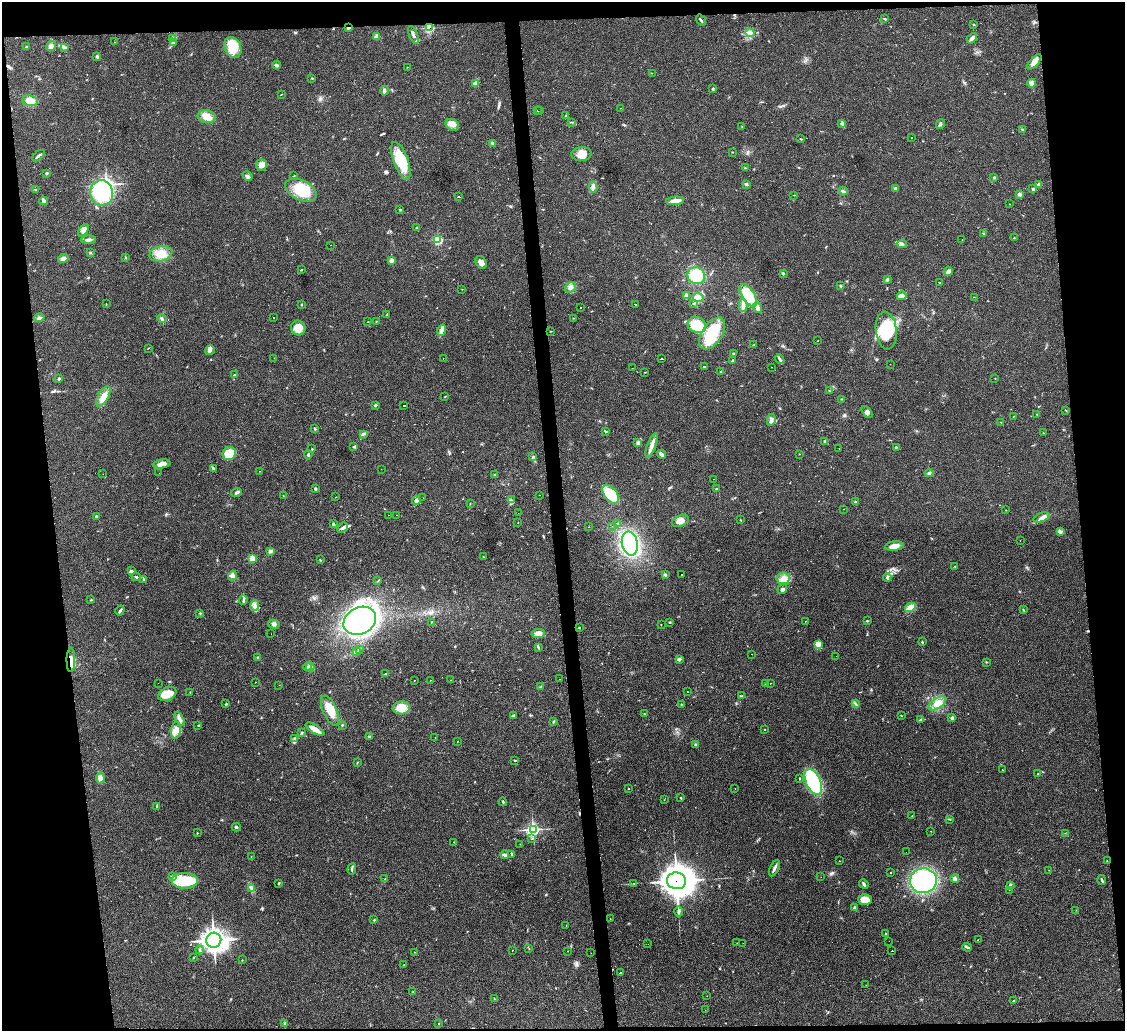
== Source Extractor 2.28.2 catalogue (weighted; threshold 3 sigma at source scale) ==
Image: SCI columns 3-4494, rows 230-4345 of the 4494 x 4475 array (HDU 1 of 3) = the unmasked area's bounding box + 8 px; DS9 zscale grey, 4 x 4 block average (1 PNG px = mean of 4 x 4 image px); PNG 1127 x 1033 px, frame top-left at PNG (2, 2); each listed source drawn as its Kron ellipse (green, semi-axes under 4 px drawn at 4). Shown black and unused: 12% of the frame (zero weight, under 2 of 3 exposures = <1% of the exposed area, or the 3 px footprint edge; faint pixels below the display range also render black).
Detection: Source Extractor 2.28.2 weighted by HDU 2 'WHT'. Background 0.0551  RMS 0.0067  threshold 0.0302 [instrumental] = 3 sigma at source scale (4.5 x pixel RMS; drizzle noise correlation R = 1.50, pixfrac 1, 0.05/0.05 arcsec/px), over >= 5 px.
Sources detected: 398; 3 inside a brighter object's white glare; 15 cosmic-ray / hot-pixel residue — neither listed nor drawn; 3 coinciding with a brighter row at this scale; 8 inside a brighter listed object's ellipse — not listed separately; the other 369 listed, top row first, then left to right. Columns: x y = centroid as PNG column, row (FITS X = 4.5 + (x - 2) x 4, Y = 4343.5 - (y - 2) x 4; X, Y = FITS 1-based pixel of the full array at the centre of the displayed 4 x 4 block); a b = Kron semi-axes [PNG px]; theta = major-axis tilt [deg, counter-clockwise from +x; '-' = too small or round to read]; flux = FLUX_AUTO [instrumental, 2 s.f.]
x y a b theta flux
884 19 2 2 - 3.8
701 20 6 2 -54 5.5
974 24 2 2 - 2.5
348 28 3 2 - 5.2
429 28 3 3 - 89
750 33 5 2 - 4.4
413 35 9 2 -67 12
377 36 3 3 - 20
972 38 6 3 48 12
173 39 2 2 - 2.2
115 42 2 2 - 1.2
174 42 2 2 - 3.6
51 46 5 4 - 12
27 47 3 2 - 3.9
233 47 11 8 -67 91
65 48 2 2 - 2.3
97 56 3 2 - 4.1
1034 62 9 4 48 20
277 65 4 3 - 6.1
408 67 2 2 - 1.1
652 73 2 2 - 1.2
312 78 2 2 - 2.3
475 83 2 2 - 20
1032 83 4 4 - 10
713 88 3 2 - 4.1
384 91 5 3 - 8.1
281 95 3 2 - 1.4
30 101 8 5 -11 31
620 108 2 2 - 13
537 111 2 2 - 4.9
540 111 2 2 - 4.3
566 116 3 2 - 2.3
207 117 9 6 -10 36
572 122 3 2 - 2.5
842 124 3 2 - 4.9
940 124 5 2 - 6.2
452 125 7 5 -29 21
742 126 2 2 - 1.7
1023 130 3 2 - 5.6
911 138 2 2 - 1.5
800 139 2 2 - 1.7
493 143 3 3 - 5.2
732 152 2 2 - 1.7
581 154 10 7 2 36
39 156 7 2 40 7.9
401 161 20 7 -70 120
261 165 6 5 - 23
745 168 3 2 - 2.8
47 173 3 2 - 3.3
247 176 5 3 - 10
294 176 3 2 - 2
994 177 2 2 - 6.3
746 184 3 3 - 5.4
1038 185 3 2 - 3.8
593 187 5 4 - 12
895 188 3 3 - 4.9
36 189 3 2 - 2.8
1033 189 3 2 - 5
301 190 17 10 -26 120
843 191 4 2 - 7.5
102 193 12 11 - 240
1019 194 2 2 - 15
794 195 2 2 - 1.1
458 197 3 2 - 73
44 201 4 3 - 7.6
675 201 9 3 4 27
1009 204 2 2 - 1.3
400 210 2 2 - 2.9
417 228 3 2 - 3.6
84 230 7 4 53 18
983 233 2 2 - 1.9
1014 238 2 2 - 1.5
89 240 7 2 1 14
438 240 3 3 - 99
962 240 2 2 - 2.8
902 244 4 2 - 7.4
331 245 2 2 - 0.81
90 253 2 2 - 2.7
161 254 12 7 14 49
125 257 2 2 - 2.5
63 258 5 4 - 18
391 260 3 2 - 18
481 262 7 5 -57 17
301 270 2 2 - 2.5
948 271 4 4 - 10
783 273 3 2 - 4.8
696 276 9 8 - 120
887 279 3 2 - 6.5
939 282 2 2 - 1.7
841 286 3 3 - 4.1
571 287 6 4 35 15
462 289 2 2 - 1.2
748 295 13 6 -57 120
686 296 4 2 - 16
902 296 5 4 - 29
974 297 2 2 - 1
698 298 5 3 - 16
106 304 2 2 - 1.5
301 304 2 2 - 2.3
635 304 2 2 - 47
694 304 3 2 - 3
743 305 7 4 88 17
581 308 2 2 - 3.5
758 308 5 2 - 22
387 314 3 2 - 2.2
273 317 2 2 - 6.5
39 318 5 3 - 8.6
162 318 4 2 - 6.9
573 318 2 2 - 1.4
376 321 2 2 - 1.4
368 322 3 2 - 1.1
697 325 9 8 - 140
298 328 7 7 - 43
442 330 6 3 73 13
886 330 19 10 -84 190
551 331 2 2 - 2.3
712 333 18 10 57 160
818 341 2 2 - 1.2
754 345 2 2 - 1.2
148 348 2 2 - 1.4
210 350 5 4 - 13
733 353 2 2 - 2.5
274 358 2 2 - 1.1
443 358 2 2 - 7.2
661 359 2 2 - 52
779 359 5 2 - 7.7
733 361 2 2 - 2.5
890 364 2 2 - 1.2
704 366 2 2 - 140
772 367 2 2 - 0.67
632 368 2 2 - 0.52
721 371 2 2 - 1.6
645 372 2 2 - 1.6
234 375 2 2 - 1.9
59 378 3 2 - 4.2
995 378 2 2 - 1.3
829 391 2 2 - 1.9
103 396 11 5 61 31
445 396 3 2 - 1.7
841 399 2 2 - 1.7
375 405 3 3 - 5.7
404 405 2 2 - 14
1065 410 3 2 - 2.1
867 412 7 3 -50 13
1036 414 2 2 - 1.9
1013 416 2 2 - 1.3
771 420 6 3 80 10
1001 422 2 2 - 1.2
315 429 4 2 - 3.6
605 431 4 2 - 3.2
1043 433 2 2 - 1.5
364 434 3 2 - 4.2
825 441 3 2 - 3.3
637 442 3 2 - 3.8
651 446 13 3 70 25
353 447 2 2 - 2.5
896 447 3 2 - 3.2
839 448 2 2 - 1.2
312 449 2 2 - 2.7
229 454 7 6 - 72
661 454 5 2 - 20
799 454 2 2 - 1.6
308 455 5 2 - 4
533 457 3 2 - 2.9
162 464 9 4 9 19
213 469 3 2 - 3
381 469 2 2 - 1.7
259 471 2 2 - 2.2
159 473 2 2 - 2.6
929 473 4 3 - 6.5
103 474 2 2 - 0.6
494 474 2 2 - 1.2
713 479 2 2 - 1.3
316 489 4 2 - 5.5
716 489 2 2 - 2.1
237 492 5 3 - 8.6
611 494 11 6 -53 160
540 495 2 2 - 1.3
283 496 2 2 - 1.2
336 497 2 2 - 1.3
423 498 2 2 - 0.62
416 500 4 3 - 14
511 500 2 2 - 2.5
855 502 3 2 - 3.6
470 504 2 2 - 1.2
843 509 2 2 - 0.92
1006 510 2 2 - 1
518 513 2 2 - 3.9
388 515 2 2 - 2.2
397 515 2 2 - 6.8
96 516 3 2 - 4.1
1041 517 8 3 21 17
741 520 2 2 - 1.4
680 521 9 5 20 29
518 522 2 2 - 6.4
617 523 3 2 - 3.2
333 524 3 3 - 5
612 526 2 2 - 0.75
588 527 2 2 - 0.56
342 528 6 2 40 8.4
1060 532 3 3 - 10
1020 541 2 2 - 0.59
630 543 12 8 -79 400
894 546 9 4 6 33
271 551 4 3 - 7.4
483 557 2 2 - 2.1
252 559 3 2 - 54
320 560 2 2 - 1.7
955 567 2 2 - 1.3
131 571 4 3 - 7.9
665 575 3 2 - 4
681 575 2 2 - 130
232 576 5 4 - 13
136 577 5 2 - 3.3
887 577 4 2 - 7.1
783 578 7 5 8 25
143 580 4 2 - 4.3
378 581 3 2 - 2.3
782 589 5 4 - 9.5
91 600 3 2 - 2.1
243 600 4 2 - 6.5
254 606 5 3 - 12
910 607 6 3 31 38
1023 610 3 2 - 2.6
120 611 5 2 - 8.7
200 613 3 2 - 2.1
360 621 17 13 28 800
805 621 2 2 - 0.99
867 621 3 2 - 3.7
431 622 2 2 - 1.2
670 622 2 2 - 2.6
274 624 6 4 -12 12
661 624 2 2 - 1.2
579 627 2 2 - 2.8
538 633 6 4 5 23
271 634 2 2 - 0.48
922 642 3 2 - 3.3
818 645 3 2 - 8.5
538 647 3 2 - 5
360 649 2 2 - 2.2
357 652 2 2 - 2.5
752 654 2 2 - 9.3
836 656 2 2 - 0.76
258 658 3 2 - 2.4
679 659 4 3 - 10
71 660 12 3 90 29
986 662 2 2 - 1.5
307 667 4 2 - 3.6
310 667 4 3 - 7.6
386 673 3 2 - 3
560 679 2 2 - 2.8
414 680 2 2 - 1.5
430 680 2 2 - 2
450 680 2 2 - 1.5
255 682 2 2 - 1.6
158 683 2 2 - 1.8
771 683 2 2 - 0.9
766 684 3 2 - 3.7
279 685 2 2 - 2
541 687 2 2 - 3
190 692 2 2 - 1.4
687 692 2 2 - 1.1
167 694 9 6 28 59
742 696 3 2 - 4.9
937 703 10 5 36 30
226 704 2 2 - 2.8
681 704 2 2 - 1.7
855 704 3 2 - 4.8
401 708 8 6 4 55
330 711 16 7 -67 83
644 714 2 2 - 2.8
513 716 2 2 - 2.8
901 716 2 2 - 0.98
952 718 2 2 - 24
179 719 7 3 -61 14
921 720 2 2 - 2.9
554 721 3 2 - 3.1
198 725 2 2 - 2.1
342 725 2 2 - 2.6
315 729 11 3 -32 40
765 729 2 2 - 2.1
176 730 8 5 85 24
302 733 3 2 - 3.2
369 737 3 2 - 4.3
435 737 2 2 - 1.3
294 739 4 2 - 5.8
457 741 2 2 - 1.4
696 744 2 2 - 2.7
515 760 3 2 - 2.7
357 763 2 2 - 2
1002 770 2 2 - 1.7
1038 774 2 2 - 1.7
100 778 5 4 - 17
800 778 2 2 - 2.8
813 782 14 7 -66 450
629 789 2 2 - 1.4
735 789 2 2 - 0.84
681 798 2 2 - 3.2
664 800 2 2 - 0.87
503 802 4 2 - 5.2
157 806 3 2 - 4.4
912 816 2 2 - 1.5
950 819 3 2 - 2.6
236 827 4 2 - 4.8
533 829 3 3 - 450
931 831 2 2 - 1
197 833 2 2 - 2.1
1065 833 2 2 - 1.3
532 839 2 2 - 18
454 842 2 2 - 1.1
520 844 2 2 - 0.65
906 852 2 2 - 0.63
511 854 3 2 - 3.6
505 855 4 2 - 12
251 857 2 2 - 1.2
839 861 2 2 - 1.2
1107 861 3 2 - 2.3
775 868 9 2 64 13
352 869 5 2 - 6.2
1049 870 2 2 - 0.89
890 873 2 2 - 1.4
172 877 2 2 - 2
821 877 2 2 - 0.49
955 878 4 4 - 9.8
385 879 2 2 - 1.9
1102 880 5 2 - 6
185 881 13 8 -3 160
676 881 9 8 - 5900
923 881 13 12 - 460
278 883 2 2 - 3.7
634 884 2 2 - 1.4
864 884 5 3 - 8.2
1010 885 4 2 - 9.1
252 889 3 2 - 4.9
1009 890 2 2 - 0.77
865 900 7 5 -2 46
854 907 4 2 - 5.6
1076 910 2 2 - 1.1
679 911 5 3 - 7.8
610 919 2 2 - 1.9
374 920 2 2 - 3
566 925 2 2 - 0.89
886 933 2 2 - 1.6
214 940 7 7 - 1500
978 940 2 2 - 200
889 941 2 2 - 2.2
737 943 2 2 - 17
743 943 2 2 - 2.1
648 944 2 2 - 5.4
967 947 5 2 - 4.8
529 949 2 2 - 1.6
200 950 4 2 - 5.2
513 950 2 2 - 1.1
568 951 2 2 - 1.2
892 951 2 2 - 29
414 952 2 2 - 1.1
591 953 2 2 - 0.67
194 957 2 2 - 1.8
242 960 2 2 - 1.4
404 965 2 2 - 1.3
620 973 3 2 - 3.3
866 985 2 2 - 0.7
413 991 2 2 - 1.3
707 996 2 2 - 0.67
494 999 3 2 - 2.1
1014 1001 3 2 - 3.7
705 1010 2 2 - 0.45
439 1023 2 2 - 1.8
284 1024 2 2 - 2.1
Overlapping masked pixels (flux is a lower limit): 4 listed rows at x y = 348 28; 429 28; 71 660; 676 881
Diffuse or blended objects may show on this block-average render without a row.